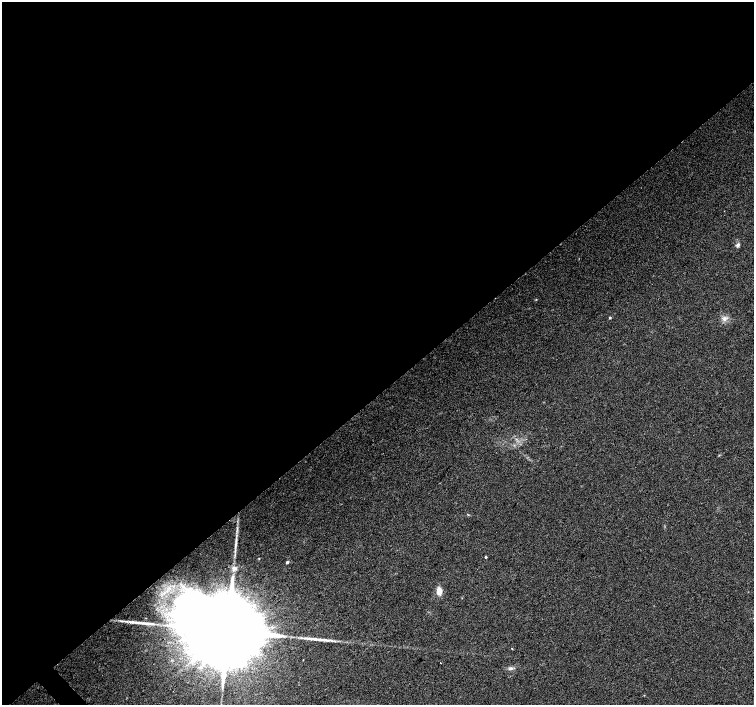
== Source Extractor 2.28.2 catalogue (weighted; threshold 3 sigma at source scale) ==
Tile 2 of 4 x 4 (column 2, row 1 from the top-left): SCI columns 1506-3008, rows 4428-5833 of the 6013 x 5980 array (HDU 1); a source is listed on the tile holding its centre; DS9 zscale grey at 2 x 2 block average (1 PNG px = mean of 2 x 2 image px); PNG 756 x 707 px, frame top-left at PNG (2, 2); no overlay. Shown black and unused: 56% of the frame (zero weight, under 2 of 3 exposures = <1% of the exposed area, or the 3 px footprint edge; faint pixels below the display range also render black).
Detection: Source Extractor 2.28.2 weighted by HDU 2 'WHT'; one run over the whole footprint, this tile lists its part. Background 0.0373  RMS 0.0076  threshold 0.0343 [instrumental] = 3 sigma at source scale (4.5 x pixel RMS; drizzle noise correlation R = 1.50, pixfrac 1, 0.0396/0.0396 arcsec/px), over >= 5 px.
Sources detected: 17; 2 long thin detections or spike segments (spike, bleed or trail) — not listed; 1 inside a brighter listed object's ellipse — not listed separately; the other 14 listed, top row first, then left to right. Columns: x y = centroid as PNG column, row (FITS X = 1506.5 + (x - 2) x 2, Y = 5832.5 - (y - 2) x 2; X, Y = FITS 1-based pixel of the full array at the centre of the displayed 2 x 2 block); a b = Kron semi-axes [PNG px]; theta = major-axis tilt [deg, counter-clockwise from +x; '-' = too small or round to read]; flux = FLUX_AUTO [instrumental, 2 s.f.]
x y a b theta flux
738 245 5 4 - 4.3
610 318 4 3 - 1.4
724 318 6 5 - 6.9
719 455 3 2 - 1
235 545 12 2 87 7.1
486 557 2 2 - 2.6
287 562 2 2 - 5.2
234 568 7 6 - 6.8
439 591 8 5 -88 14
228 630 41 15 38 84000
512 649 2 2 - 2.7
441 663 2 2 - 0.9
510 668 4 3 - 3.1
644 695 2 2 - 0.72
Overlapping masked pixels (flux is a lower limit): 1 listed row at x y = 228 630
Diffuse or blended objects may show on this block-average render without a row.